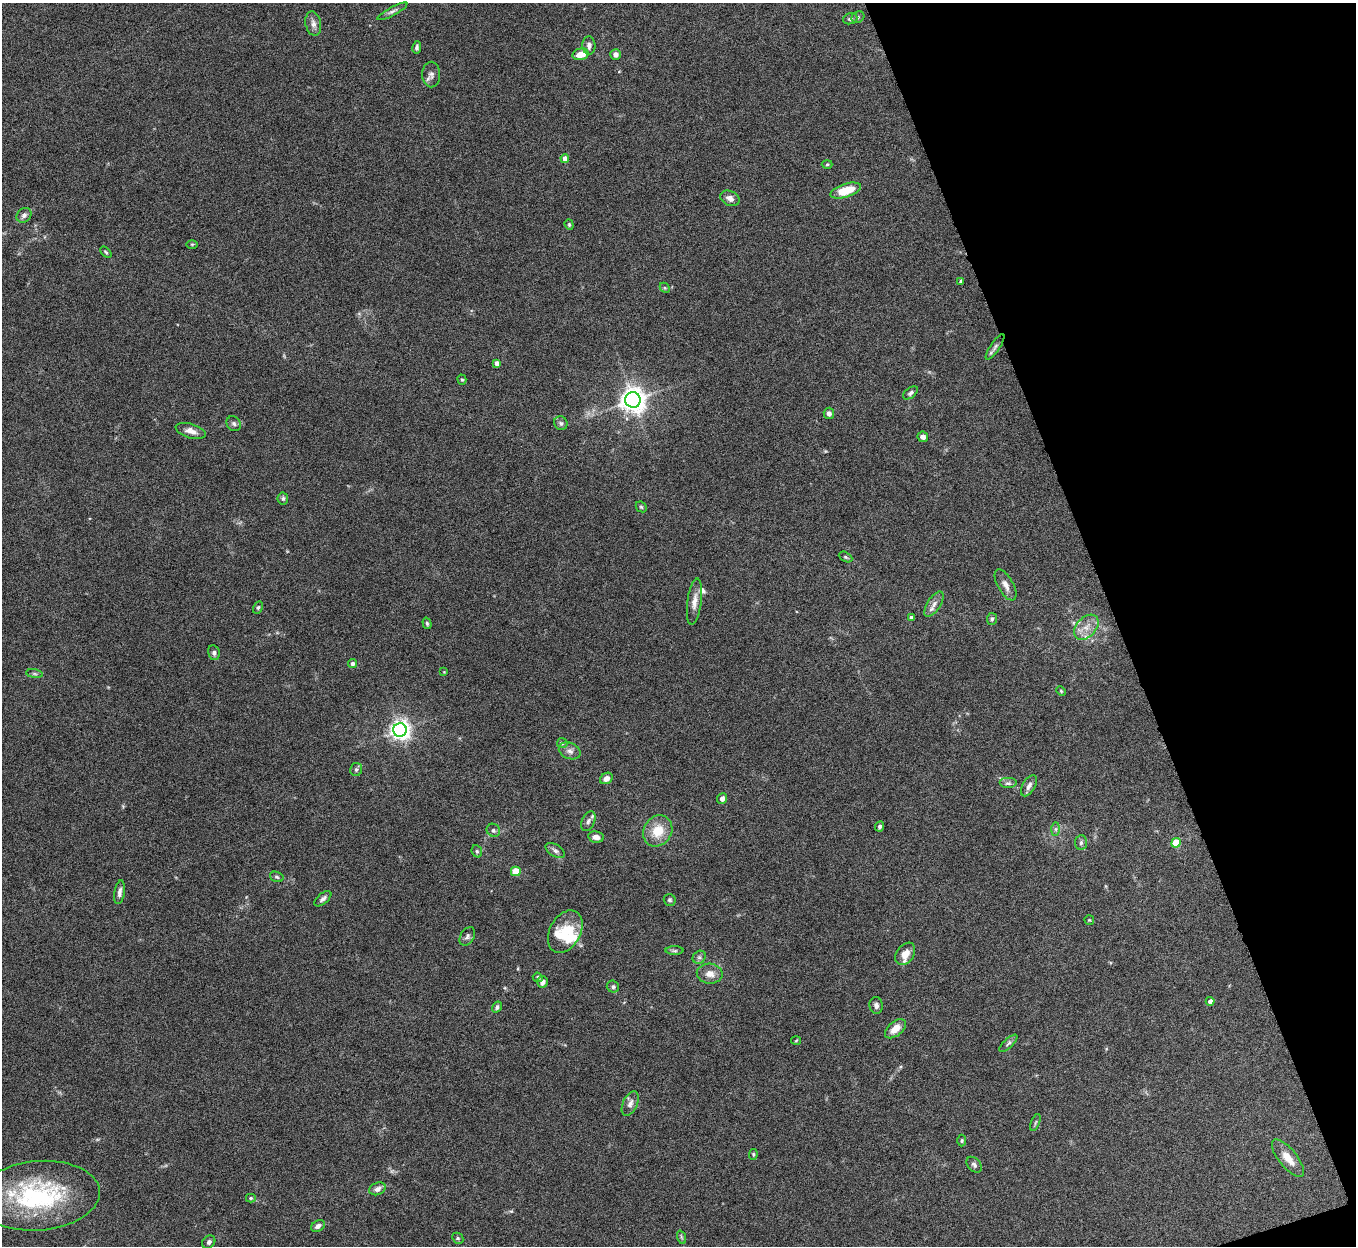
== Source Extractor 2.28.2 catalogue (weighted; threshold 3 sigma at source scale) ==
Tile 12 of 4 x 4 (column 4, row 3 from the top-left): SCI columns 4063-5416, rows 1395-2638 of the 5420 x 5405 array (HDU 1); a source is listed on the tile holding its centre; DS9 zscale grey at full resolution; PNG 1358 x 1248 px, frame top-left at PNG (2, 3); each listed source drawn as its Kron ellipse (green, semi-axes under 4 px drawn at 4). Shown black and unused: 18% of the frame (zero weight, under 5 of 10 exposures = <1% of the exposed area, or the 3 px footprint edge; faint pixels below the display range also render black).
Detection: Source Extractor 2.28.2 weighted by HDU 2 'WHT'; one run over the whole footprint, this tile lists its part. Background 0.142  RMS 0.0056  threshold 0.023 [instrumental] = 3 sigma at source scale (4.09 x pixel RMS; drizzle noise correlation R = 1.36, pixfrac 0.8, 0.05/0.05 arcsec/px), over >= 5 px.
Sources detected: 101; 1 inside a brighter object's white glare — neither listed nor drawn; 3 inside a brighter listed object's ellipse — not listed separately; the other 97 listed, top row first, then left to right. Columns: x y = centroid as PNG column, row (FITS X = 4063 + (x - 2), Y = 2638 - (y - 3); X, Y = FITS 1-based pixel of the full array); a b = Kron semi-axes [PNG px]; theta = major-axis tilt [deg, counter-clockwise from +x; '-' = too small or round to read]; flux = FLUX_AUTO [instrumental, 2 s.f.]
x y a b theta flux
392 11 17 4 28 1.7
858 17 7 5 29 0.93
850 19 7 5 20 1.2
313 24 12 7 -79 2.7
589 46 9 6 -88 2.2
417 47 6 4 80 1.2
580 54 8 5 14 6.2
615 54 5 5 - 2.4
431 75 13 9 -89 2.5
565 158 4 4 - 2.9
827 165 5 3 - 0.55
846 191 16 6 18 13
730 198 10 7 -25 2.8
24 215 8 6 44 1.8
569 225 5 4 - 0.71
192 244 6 4 1 0.57
106 252 7 4 -44 0.7
961 281 4 4 - 0.85
665 288 6 4 -45 0.65
995 347 15 4 56 1.7
497 363 4 4 - 2.5
462 380 5 4 - 0.74
910 393 8 5 37 1.2
633 400 7 7 - 540
829 413 6 5 - 1.8
561 423 7 6 - 1.3
234 424 8 6 -45 1.4
191 431 15 7 -17 3.7
923 437 5 5 - 2.1
283 498 6 5 - 0.99
641 507 6 5 - 0.77
845 557 7 4 -27 0.84
1005 585 17 7 -61 3.4
694 602 23 7 82 4.3
934 604 14 6 57 2.9
258 608 6 4 63 0.88
911 617 4 3 - 0.89
992 619 6 5 - 0.92
427 623 6 4 -73 0.83
1086 627 14 9 47 5.3
214 653 7 6 - 1.5
353 663 4 4 - 1.7
444 672 4 4 - 0.4
34 674 8 4 -9 0.97
1061 691 5 3 - 0.49
400 730 7 6 - 300
562 743 5 5 - 0.88
570 751 11 8 -22 2.4
356 769 6 6 - 1.2
606 778 7 5 33 3.2
1008 783 9 5 0 1.4
1029 786 11 6 59 2.4
722 799 5 5 - 2.1
588 821 10 6 67 1.7
879 826 5 4 - 1.1
1055 829 7 4 90 1
493 830 7 6 - 1.3
658 831 16 14 56 11
596 837 8 5 -11 2.8
1081 843 7 6 - 1.3
1176 843 5 4 - 14
477 851 6 5 - 0.93
555 851 10 6 -32 1.6
516 871 5 5 - 16
277 877 7 5 -17 0.94
120 892 12 5 81 2.1
323 899 10 5 40 1.7
670 900 6 6 - 0.96
1089 920 5 4 - 0.53
565 932 23 15 61 13
467 936 10 6 58 1.6
675 951 9 4 0 1
905 954 12 8 55 5.3
699 957 7 6 - 1.2
710 974 13 10 -3 4.5
538 977 5 4 - 1.1
542 982 6 5 - 2.3
613 987 6 6 - 1.2
1210 1001 4 4 - 1.9
876 1005 8 6 -82 2
497 1007 6 4 56 1.2
895 1029 12 7 40 5.9
796 1041 5 3 - 0.45
1008 1043 11 4 44 1.2
630 1104 13 7 66 2.8
1035 1122 9 3 69 0.73
962 1141 6 4 88 0.71
753 1154 5 4 - 0.63
1288 1158 23 9 -51 6.4
974 1165 9 6 -48 1.4
377 1189 8 6 20 2.3
39 1196 61 34 5 71
251 1198 5 4 - 0.7
318 1226 7 5 32 2.2
681 1237 7 4 -71 0.74
458 1238 6 5 - 0.76
209 1242 7 6 - 1.5